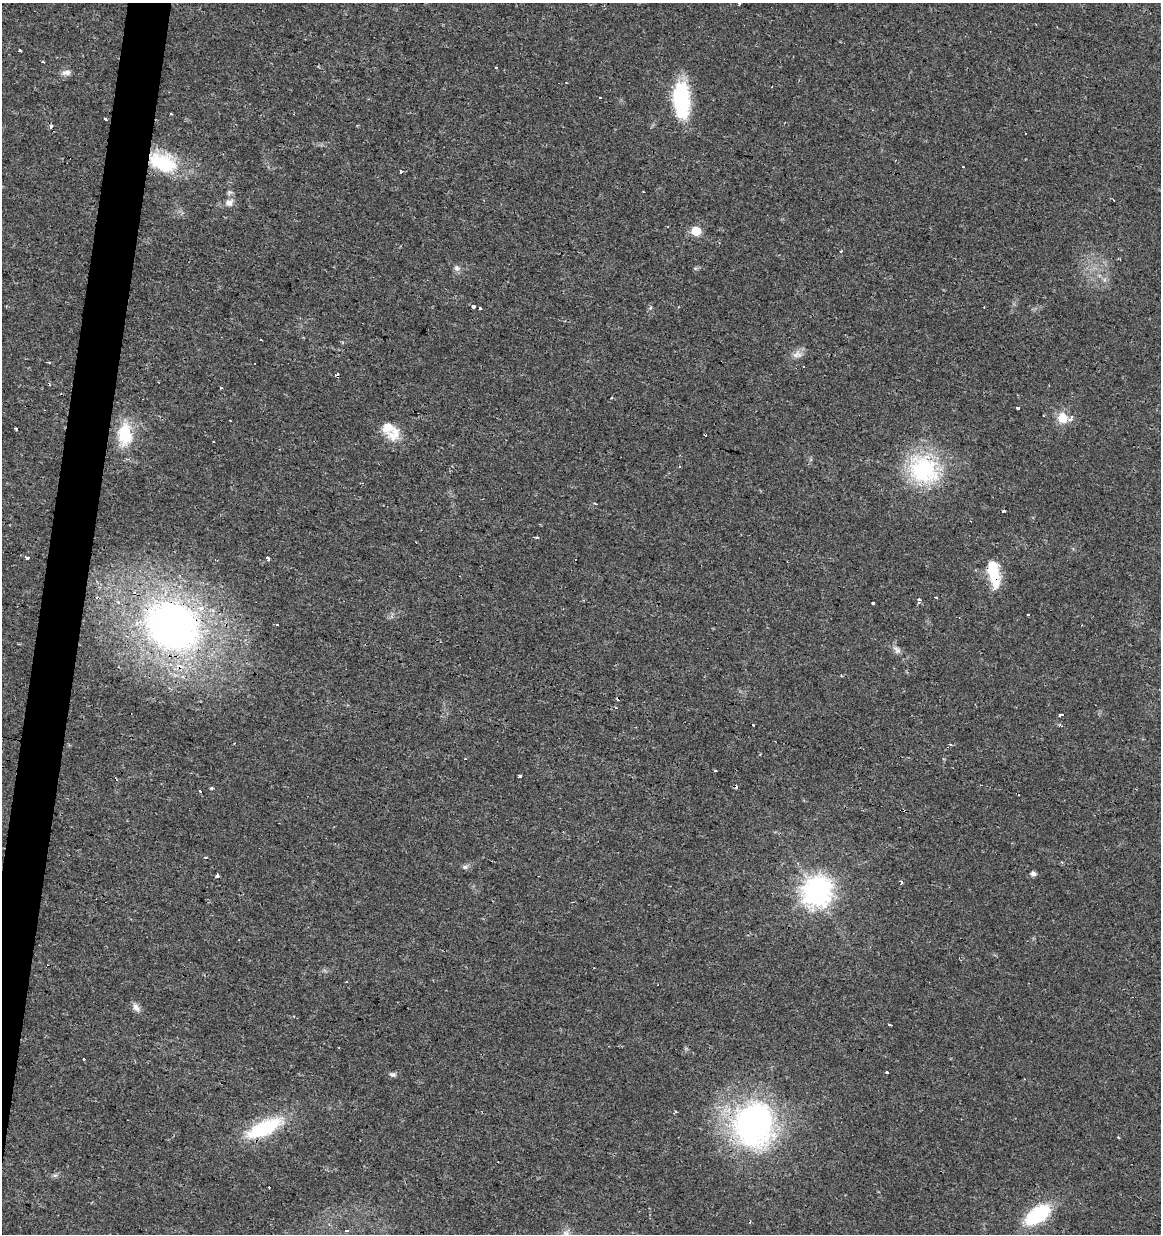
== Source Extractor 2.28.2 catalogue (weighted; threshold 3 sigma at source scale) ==
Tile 7 of 4 x 4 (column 3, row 2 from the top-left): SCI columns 2604-3762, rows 2467-3698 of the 5145 x 4941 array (HDU 1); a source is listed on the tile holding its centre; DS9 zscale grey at full resolution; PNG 1163 x 1236 px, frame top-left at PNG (2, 3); no overlay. Shown black and unused: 3% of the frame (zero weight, under 2 of 3 exposures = <1% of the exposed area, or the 3 px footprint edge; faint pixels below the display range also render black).
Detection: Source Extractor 2.28.2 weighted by HDU 2 'WHT'; one run over the whole footprint, this tile lists its part. Background 0.0131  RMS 0.003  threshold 0.0136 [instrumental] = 3 sigma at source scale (4.5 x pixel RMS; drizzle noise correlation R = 1.50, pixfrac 1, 0.0396/0.0396 arcsec/px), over >= 5 px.
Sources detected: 89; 1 inside a brighter object's white glare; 22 cosmic-ray / hot-pixel residue — not listed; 4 inside a brighter listed object's ellipse — not listed separately; the other 62 listed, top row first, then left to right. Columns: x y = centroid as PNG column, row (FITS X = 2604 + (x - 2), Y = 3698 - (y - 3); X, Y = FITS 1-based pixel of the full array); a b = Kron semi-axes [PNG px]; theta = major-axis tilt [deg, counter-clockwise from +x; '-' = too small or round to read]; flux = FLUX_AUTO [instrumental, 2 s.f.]
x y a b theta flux
739 3 3 3 - 6
20 51 3 3 - 1.5
496 68 3 3 - 1.5
66 72 12 7 8 1.5
681 100 39 16 -88 25
106 119 3 3 - 1.9
50 127 4 4 - 1.1
163 163 35 21 -20 19
229 203 10 9 - 1.8
696 231 6 6 - 12
841 251 4 3 - 0.31
457 268 8 8 - 1.1
474 306 3 3 - 6.9
480 308 3 3 - 3.6
260 340 3 3 - 0.93
797 354 14 9 13 2
49 363 3 3 - 0.63
611 397 3 3 - 0.59
1018 408 4 3 - 2.3
1063 418 11 10 - 5
16 429 3 2 - 0.59
125 434 25 14 -90 13
705 435 3 2 - 1
393 436 20 13 -30 4.4
924 470 42 35 -33 30
1003 511 3 3 - 0.72
537 538 3 3 - 0.89
27 557 4 3 - 1.4
268 558 3 3 - 9.7
994 574 33 11 -80 11
936 597 3 3 - 0.85
98 598 5 3 - 0.44
919 600 3 3 - 4
873 604 3 3 - 9
1028 615 3 3 - 1.2
277 625 3 3 - 0.65
173 626 52 44 -31 140
897 650 13 7 -46 1.5
615 707 3 2 - 0.37
1060 715 5 3 - 1.2
753 725 3 2 - 0.71
715 771 3 3 - 1.8
520 776 3 3 - 1.5
211 788 4 3 - 0.43
200 792 3 3 - 0.89
465 867 8 6 14 0.84
1033 873 7 6 - 0.88
217 876 4 3 - 6.4
901 882 3 3 - 1.5
817 893 10 10 - 330
136 1007 13 7 -53 1.6
889 1025 3 3 - 0.87
83 1059 3 3 - 1.1
887 1072 3 3 - 3.9
392 1074 9 6 -3 0.87
675 1112 3 3 - 0.46
754 1123 45 39 85 91
264 1128 46 17 25 20
55 1175 7 4 0 0.61
1038 1215 23 12 36 25
750 1222 3 2 - 0.74
346 1230 5 3 - 0.43
Overlapping masked pixels (flux is a lower limit): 5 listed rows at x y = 163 163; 994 574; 98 598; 173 626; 754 1123
Isophote crosses this tile's border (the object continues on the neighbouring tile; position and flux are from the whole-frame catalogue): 1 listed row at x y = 739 3